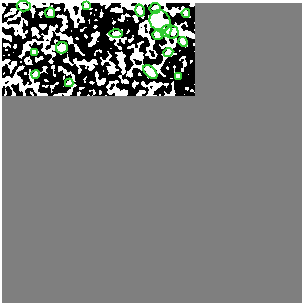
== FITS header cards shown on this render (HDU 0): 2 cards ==
NAXIS1  =                  300
NAXIS2  =                  300

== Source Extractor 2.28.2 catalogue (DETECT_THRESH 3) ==
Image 300 x 300 px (HDU 0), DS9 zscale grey, 1 PNG px = 1 image px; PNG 304 x 304 px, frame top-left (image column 1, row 300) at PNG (2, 3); each listed source drawn as its Kron ellipse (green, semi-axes under 4 px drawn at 4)
Background 0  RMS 0.36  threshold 1.08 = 3 sigma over >= 5 px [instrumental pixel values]
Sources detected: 19; all 19 listed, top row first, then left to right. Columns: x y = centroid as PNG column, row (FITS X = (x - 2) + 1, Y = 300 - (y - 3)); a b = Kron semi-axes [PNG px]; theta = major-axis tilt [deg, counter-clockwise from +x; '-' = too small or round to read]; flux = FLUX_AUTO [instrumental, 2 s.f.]
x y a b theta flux
24 6 7 5 -5 52
86 6 4 3 - 39
155 8 5 5 - 140
140 11 6 4 -74 38
50 13 5 5 - 240
186 13 4 3 - 50
160 21 11 10 - 190
166 31 6 5 - 35
172 32 7 6 - 64
116 33 6 4 1 30
158 34 5 5 - 370
183 42 5 4 - 110
62 48 6 5 - 590
35 52 3 3 - 28
168 52 5 4 - 68
150 72 8 5 -44 340
36 74 4 4 - 54
179 76 4 4 - 65
69 83 4 4 - 56